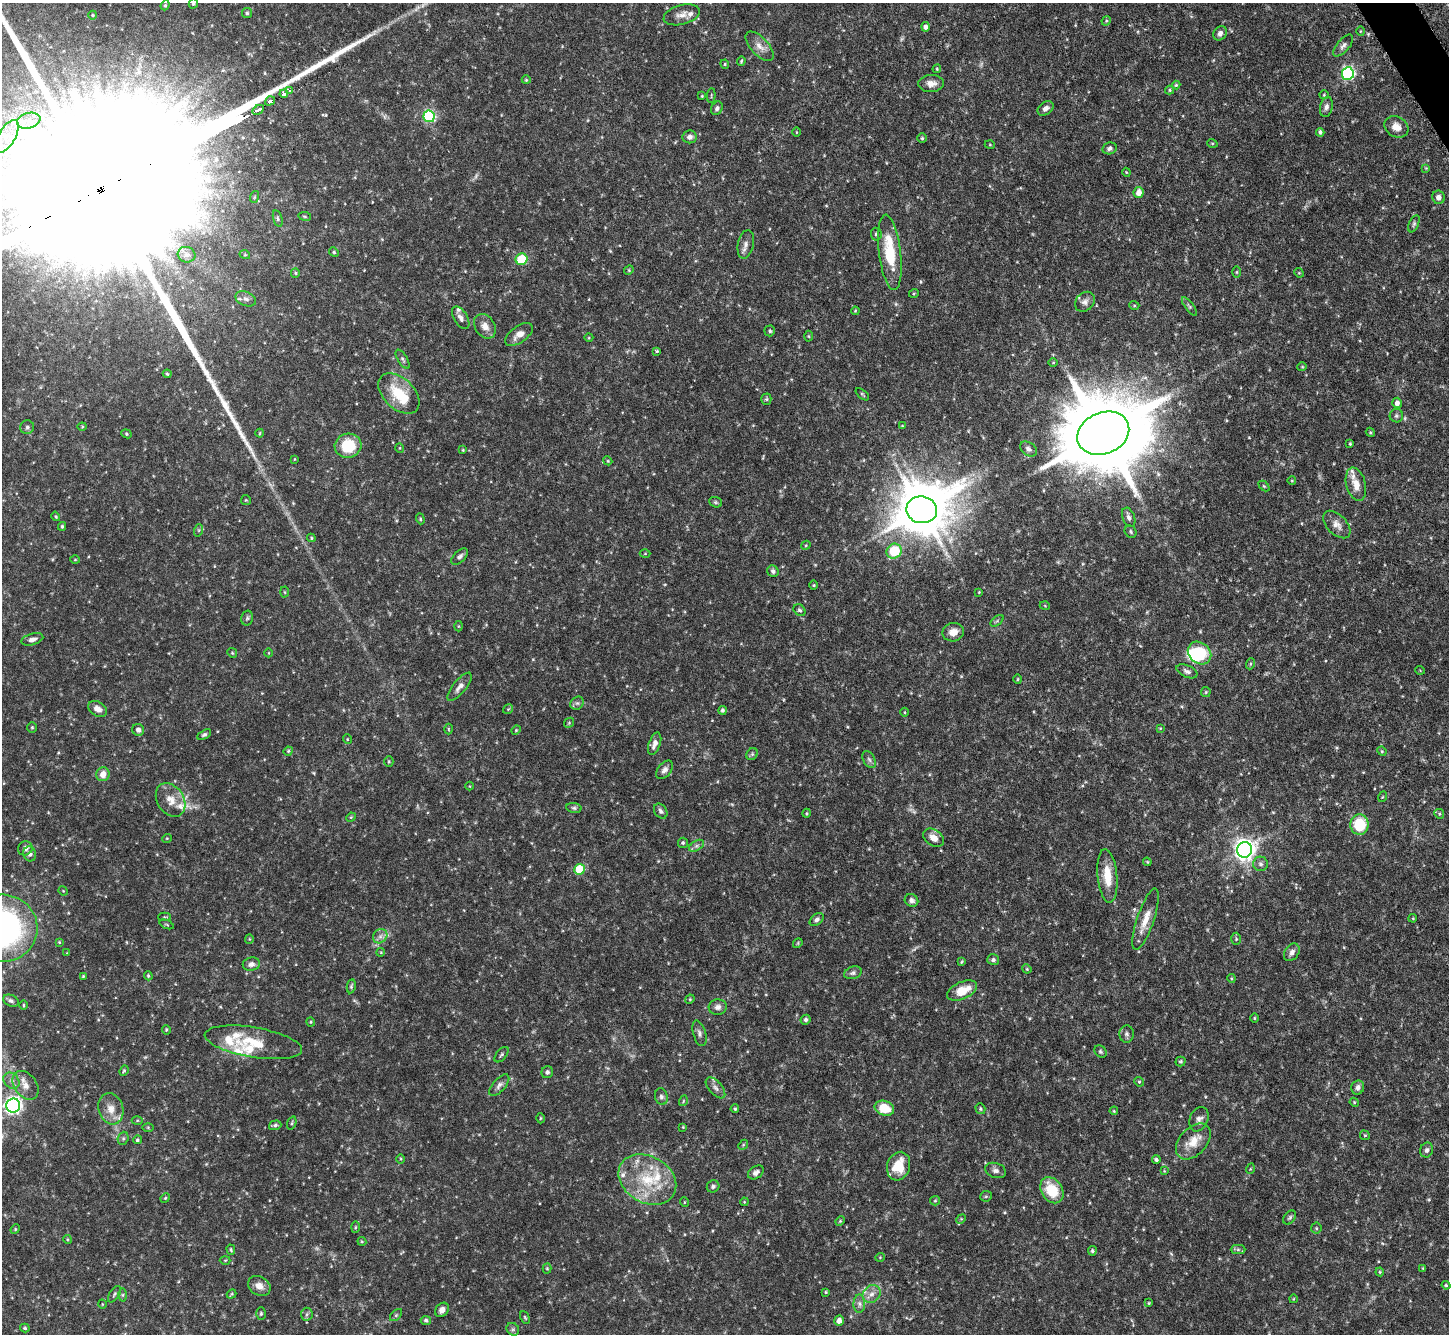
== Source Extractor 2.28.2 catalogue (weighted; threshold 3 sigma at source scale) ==
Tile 10 of 4 x 4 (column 2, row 3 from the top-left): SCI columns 1451-2897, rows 1630-2961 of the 5793 x 5783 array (HDU 1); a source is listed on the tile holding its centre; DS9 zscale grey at full resolution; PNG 1451 x 1336 px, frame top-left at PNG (2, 3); each listed source drawn as its Kron ellipse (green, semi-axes under 4 px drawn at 4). Shown black and unused: <1% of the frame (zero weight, under 4 of 8 exposures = <1% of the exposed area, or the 3 px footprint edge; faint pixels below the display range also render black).
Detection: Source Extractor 2.28.2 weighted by HDU 2 'WHT'; one run over the whole footprint, this tile lists its part. Background 0.112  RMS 0.0044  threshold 0.0178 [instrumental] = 3 sigma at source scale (4.09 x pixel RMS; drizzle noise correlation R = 1.36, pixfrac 0.8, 0.05/0.05 arcsec/px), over >= 5 px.
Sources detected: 317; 3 too faint to see at this stretch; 4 inside a brighter object's white glare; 1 long thin detection or spike segment (spike, bleed or trail) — neither listed nor drawn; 13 inside a brighter listed object's ellipse — not listed separately; the other 296 listed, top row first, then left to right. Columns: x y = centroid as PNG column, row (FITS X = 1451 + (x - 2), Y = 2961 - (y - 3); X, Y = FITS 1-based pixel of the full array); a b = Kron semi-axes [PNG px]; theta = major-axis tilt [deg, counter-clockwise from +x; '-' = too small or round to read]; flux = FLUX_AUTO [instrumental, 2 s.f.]
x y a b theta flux
193 4 5 4 - 0.67
165 5 5 4 - 0.49
247 13 5 5 - 0.59
93 15 4 4 - 0.41
682 15 18 9 15 3.2
1106 21 5 4 - 0.49
926 27 4 4 - 1.4
1360 31 5 3 - 0.37
1220 33 8 6 60 1.6
759 46 18 9 -47 3.5
1343 46 13 6 49 1.6
741 61 5 3 - 0.47
725 64 4 4 - 0.49
937 69 4 4 - 0.45
1348 74 6 6 - 73
526 80 4 4 - 0.44
931 83 13 8 3 2.8
1176 85 4 4 - 0.52
290 90 3 3 - 9.6
1170 90 4 4 - 0.53
284 94 4 3 - 22
711 95 7 3 85 0.41
1324 95 5 4 - 0.46
702 96 3 3 - 0.37
270 101 5 3 - 28
1326 107 10 6 78 1.5
717 108 7 5 62 1.2
1046 108 9 6 35 1.9
258 110 6 3 31 7.4
429 116 6 5 - 53
29 121 12 7 13 3.5
1396 127 12 10 -30 3.8
796 132 5 3 - 0.32
1320 132 4 3 - 0.83
7 136 18 8 59 6.3
689 137 7 6 - 1.7
922 138 5 5 - 0.57
1212 143 5 3 - 0.38
990 145 5 3 - 0.35
1109 148 7 6 - 1.2
1426 168 4 4 - 0.37
1126 172 4 3 - 0.38
1139 192 5 5 - 3.3
254 197 6 3 71 0.44
1438 197 7 6 - 1.8
305 216 6 3 -9 0.45
278 219 8 4 -74 0.83
1414 224 9 5 66 0.88
876 234 6 5 - 0.93
746 244 14 8 78 2.3
334 252 5 4 - 0.53
890 252 38 11 -83 18
186 255 9 7 -16 2.1
245 255 5 3 - 0.39
521 259 6 5 - 15
629 270 5 4 - 0.42
1237 272 5 3 - 0.41
295 273 5 4 - 0.49
1299 273 5 4 - 0.39
914 293 5 3 - 0.39
246 299 11 7 -24 1.8
1085 302 11 9 44 2
1134 305 5 3 - 0.41
1189 306 11 4 -52 0.84
855 311 4 3 - 0.37
461 318 12 7 -58 1.9
485 326 13 10 -57 3.5
770 331 5 5 - 0.69
519 334 16 8 35 3.3
809 336 5 3 - 0.41
589 338 4 3 - 0.38
657 351 4 4 - 0.51
403 359 11 4 -58 0.89
1053 362 4 3 - 0.33
1302 367 4 4 - 0.4
167 374 4 3 - 0.48
399 394 24 15 -43 13
862 394 8 3 -40 0.5
766 399 5 5 - 0.65
1397 403 5 4 - 2.1
1396 416 7 6 - 0.96
902 426 4 3 - 0.31
27 427 7 6 - 1.1
82 427 4 4 - 0.4
1370 432 5 3 - 0.41
260 433 4 3 - 0.33
1103 433 27 20 23 6000
126 434 5 4 - 0.49
1350 444 3 3 - 0.46
348 446 13 12 - 14
400 448 5 3 - 0.31
1028 449 9 6 -36 1.5
463 450 4 3 - 0.39
294 459 4 3 - 0.29
608 461 4 3 - 0.37
1292 481 4 3 - 0.3
1356 484 17 9 -75 4.9
1264 486 6 4 -44 0.49
246 500 5 5 - 0.43
716 502 7 5 -21 0.62
922 510 15 13 -9 1600
56 516 5 3 - 0.41
1129 517 10 6 -70 1.4
420 519 5 4 - 0.53
1337 525 17 9 -46 2.9
62 526 4 3 - 0.66
199 530 6 4 71 0.61
1131 532 6 5 - 0.71
311 538 4 3 - 0.45
806 545 5 4 - 0.41
894 551 8 7 - 16
645 554 5 3 - 0.35
460 557 10 5 44 1.3
75 560 5 3 - 0.39
773 571 6 5 - 1.1
814 585 5 3 - 0.39
284 592 5 3 - 0.38
979 592 4 3 - 0.32
1045 606 5 3 - 0.31
799 610 6 5 - 0.77
247 618 7 5 77 0.8
997 621 7 4 37 0.74
458 626 5 3 - 0.37
953 632 11 9 12 3.4
32 639 11 5 16 1.7
232 653 5 4 - 0.47
269 653 4 3 - 0.3
1200 653 13 10 -41 18
1250 664 5 3 - 0.44
1420 670 5 3 - 0.3
1187 671 11 6 -24 1.5
1018 679 5 3 - 0.35
460 687 17 6 51 2.3
1206 692 5 4 - 0.47
577 703 7 6 - 1
98 709 10 7 -31 2.6
508 709 5 3 - 0.37
722 710 4 4 - 0.91
905 712 4 3 - 0.33
569 723 5 4 - 0.48
32 727 5 4 - 0.49
1160 728 4 4 - 0.37
448 729 5 3 - 0.38
138 730 6 5 - 1.6
516 730 5 4 - 0.4
204 735 7 4 31 0.79
347 739 5 3 - 0.33
655 744 11 5 69 2.4
288 751 5 4 - 0.49
1382 751 5 4 - 0.44
752 754 6 5 - 0.66
869 759 9 5 -62 1
389 762 5 4 - 0.48
665 770 10 6 50 1.9
103 774 7 6 - 3.9
470 786 4 3 - 0.3
1382 797 5 3 - 0.35
171 800 18 13 -57 5.3
574 808 7 5 -9 0.85
661 811 8 6 -55 1.1
807 813 5 3 - 0.43
1439 814 5 4 - 0.51
351 817 5 4 - 0.44
1359 824 10 9 - 16
167 838 5 3 - 0.33
933 838 11 8 -36 3.6
683 843 5 5 - 0.58
696 846 8 5 31 1
25 848 7 7 - 2.2
1245 850 8 7 - 300
30 854 7 6 - 1.6
1147 862 4 3 - 0.42
1261 864 7 7 - 1.3
579 869 5 5 - 18
1107 876 27 10 -84 8.4
63 891 5 4 - 0.34
911 900 7 6 - 1.4
165 917 6 3 2 0.42
1413 918 4 3 - 0.34
1146 919 32 8 71 5.8
817 920 8 5 40 1.4
167 924 7 2 -22 0.38
2 928 36 34 2 140
380 936 8 6 45 1.7
249 939 4 4 - 0.38
1236 939 6 5 - 0.62
59 942 4 3 - 0.39
798 943 5 4 - 0.45
381 952 4 3 - 0.34
1292 952 9 7 55 1.8
67 953 3 3 - 0.29
993 960 6 5 - 1
961 962 4 3 - 0.41
251 964 9 6 11 1.8
1027 969 5 3 - 0.4
853 973 9 6 19 1.2
83 976 4 4 - 0.4
148 976 4 3 - 0.49
1231 978 4 3 - 0.39
351 986 7 4 79 0.66
962 990 16 8 25 8
690 999 5 4 - 0.41
11 1001 8 5 -26 1.2
23 1005 5 3 - 0.39
718 1007 9 8 - 1.9
1254 1018 4 3 - 0.37
806 1020 5 4 - 0.82
311 1022 4 4 - 0.41
166 1030 5 4 - 0.57
699 1033 13 6 -74 1.6
1127 1034 8 7 - 1.2
253 1042 49 15 -9 14
1100 1051 7 5 -46 0.72
501 1055 9 5 50 0.86
1181 1061 5 5 - 0.56
124 1071 5 4 - 0.51
547 1072 6 5 - 0.98
11 1081 9 7 -47 1.8
1139 1082 5 4 - 0.55
25 1085 16 11 -54 3.9
499 1085 13 6 48 1.7
1358 1087 7 6 - 1.4
715 1088 13 6 -49 1.8
661 1097 8 6 -77 1.3
683 1101 5 3 - 0.37
1354 1102 5 3 - 0.41
13 1106 7 7 - 160
884 1108 10 7 -17 9
111 1109 16 12 -73 4.8
735 1109 4 3 - 0.48
980 1109 5 5 - 0.62
1114 1111 4 3 - 0.35
540 1118 5 3 - 0.42
1199 1119 12 9 66 2.3
137 1120 5 3 - 0.4
292 1123 7 4 74 0.57
275 1125 6 4 18 0.88
148 1127 6 4 -1 0.48
683 1127 3 3 - 0.35
1365 1135 5 4 - 0.46
123 1138 7 5 70 0.72
137 1140 4 4 - 0.63
1193 1142 21 13 47 6.9
743 1145 5 4 - 0.47
1427 1150 7 6 - 1.2
401 1159 5 3 - 0.4
1156 1160 4 4 - 0.91
899 1166 14 11 73 9.7
1250 1169 5 3 - 0.34
996 1170 11 7 -18 1.5
1164 1171 4 4 - 0.36
756 1172 9 6 35 1.5
647 1179 30 23 -30 21
713 1186 6 6 - 1
1052 1190 14 10 -56 13
986 1196 6 5 - 0.66
165 1198 5 4 - 0.48
935 1201 5 4 - 0.51
684 1202 5 3 - 0.29
744 1202 4 3 - 0.32
1290 1217 8 5 50 0.86
961 1219 5 4 - 0.45
840 1221 5 4 - 0.47
355 1227 6 3 88 0.46
1316 1228 5 5 - 0.56
15 1229 5 4 - 0.4
67 1239 4 3 - 0.4
362 1241 4 3 - 0.38
1238 1249 7 4 0 0.87
231 1250 5 3 - 0.59
1092 1251 5 4 - 0.68
880 1257 4 4 - 0.4
225 1260 5 3 - 0.4
1423 1268 3 3 - 0.34
547 1269 5 4 - 0.5
1380 1272 4 4 - 0.46
1446 1285 4 4 - 0.46
259 1286 12 9 -31 3.3
826 1292 3 3 - 0.46
114 1294 9 5 57 0.86
232 1294 5 4 - 0.46
871 1294 9 8 - 2.7
123 1295 6 4 89 0.7
1293 1299 4 3 - 0.3
1149 1303 4 3 - 0.4
102 1304 4 3 - 0.29
859 1304 9 6 89 1.5
442 1310 8 6 49 1.9
261 1314 6 5 - 0.65
307 1314 6 6 - 0.9
396 1315 7 4 45 0.64
525 1317 7 4 -63 0.53
426 1320 5 4 - 0.92
839 1321 5 4 - 2.6
25 1328 4 3 - 0.63
513 1329 7 5 -44 0.82
Isophote crosses this tile's border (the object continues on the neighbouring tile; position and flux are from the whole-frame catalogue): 2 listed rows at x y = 193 4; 2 928